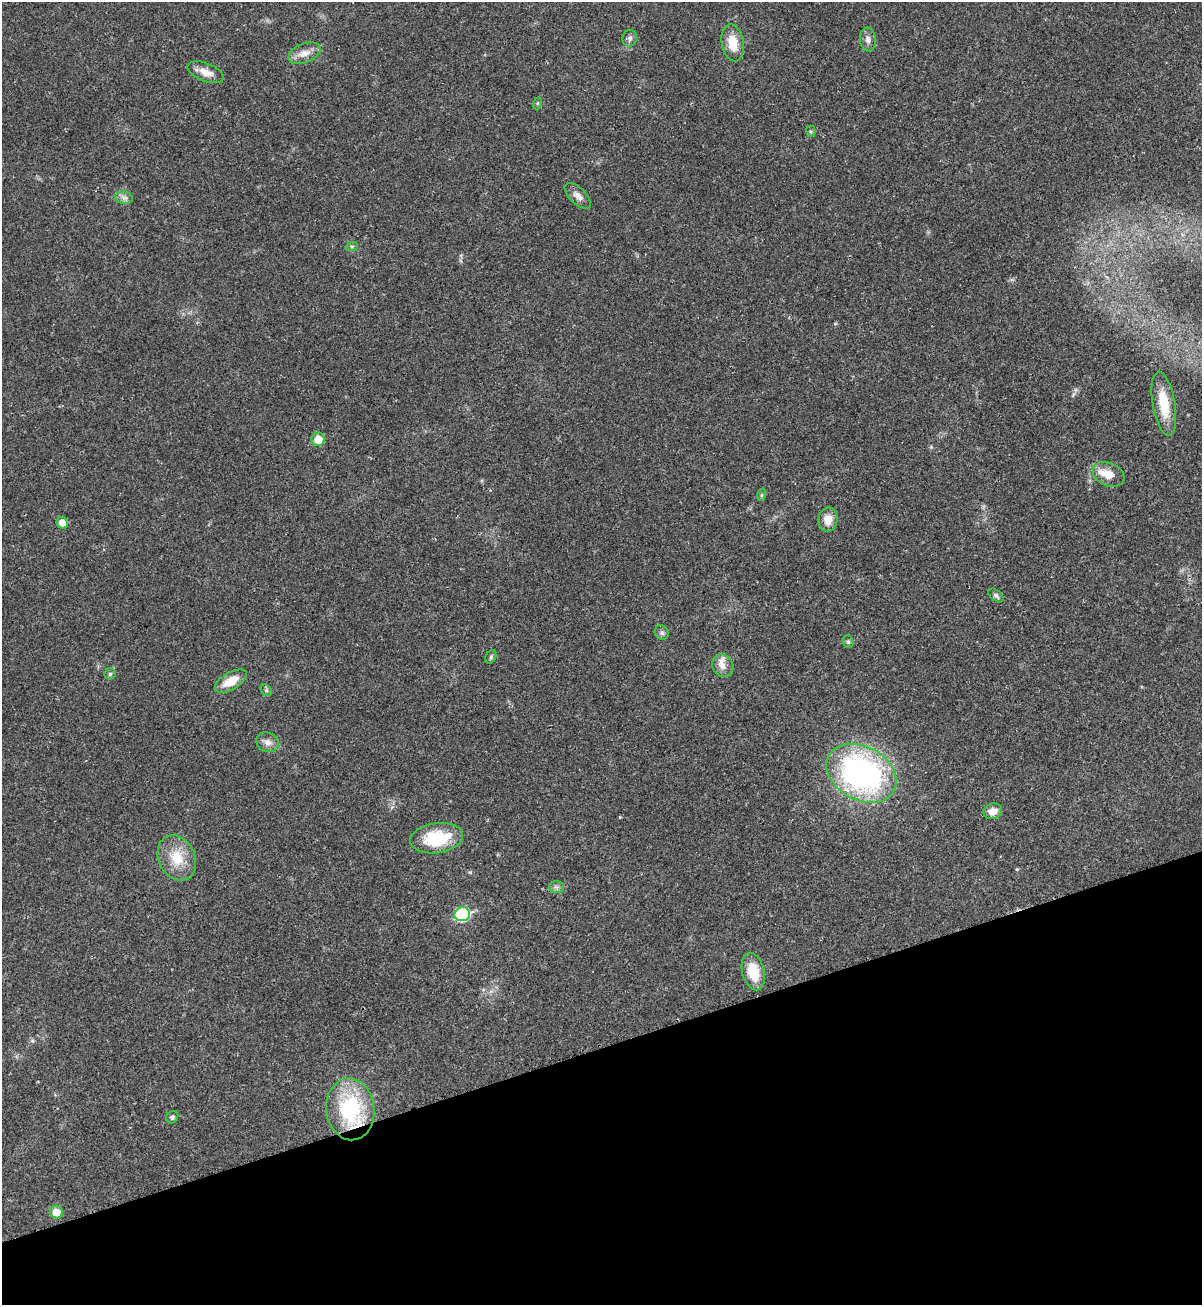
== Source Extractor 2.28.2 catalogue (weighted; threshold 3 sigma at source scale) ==
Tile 14 of 4 x 4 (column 2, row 4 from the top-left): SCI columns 1401-2600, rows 36-1338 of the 5295 x 5264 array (HDU 1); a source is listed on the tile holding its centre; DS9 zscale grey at full resolution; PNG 1204 x 1307 px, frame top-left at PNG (2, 2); each listed source drawn as its Kron ellipse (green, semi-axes under 4 px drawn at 4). Shown black and unused: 20% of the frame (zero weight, under 2 of 3 exposures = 2% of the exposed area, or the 3 px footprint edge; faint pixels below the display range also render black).
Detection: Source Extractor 2.28.2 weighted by HDU 2 'WHT'; one run over the whole footprint, this tile lists its part. Background 0.0204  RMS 0.0038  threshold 0.0172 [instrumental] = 3 sigma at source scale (4.5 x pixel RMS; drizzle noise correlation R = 1.50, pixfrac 1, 0.05/0.05 arcsec/px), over >= 5 px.
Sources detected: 37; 2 inside a brighter listed object's ellipse — not listed separately; the other 35 listed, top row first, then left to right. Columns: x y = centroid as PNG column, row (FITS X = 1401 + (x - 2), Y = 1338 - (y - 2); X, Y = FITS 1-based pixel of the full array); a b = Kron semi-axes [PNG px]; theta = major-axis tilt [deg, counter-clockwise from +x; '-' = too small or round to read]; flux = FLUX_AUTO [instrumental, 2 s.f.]
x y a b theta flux
630 38 8 7 - 1.1
868 40 12 8 -86 1.8
733 43 19 11 -79 7.5
304 53 17 9 21 3.7
206 72 19 9 -21 4.2
538 103 6 4 71 0.49
811 131 6 4 -70 0.67
578 196 16 8 -44 2.4
124 198 9 6 -7 1.3
352 246 6 4 18 0.54
1164 404 32 11 -80 11
318 439 6 6 - 6
1109 474 16 11 -24 4.9
761 495 6 4 71 0.49
828 519 12 9 82 4.4
62 523 6 5 - 4.1
996 595 9 5 -38 0.97
662 633 7 6 - 1.1
848 642 6 5 - 0.64
491 657 7 5 61 0.65
723 666 11 10 - 2.6
110 674 5 5 - 0.66
231 681 18 8 31 6.5
266 690 6 5 - 0.64
267 742 11 9 -21 2.3
861 773 37 26 -28 99
993 811 9 7 16 3.3
437 838 27 15 8 19
177 858 24 18 -65 9.8
557 887 7 6 - 0.98
462 914 8 7 - 37
753 972 19 11 -76 9.7
350 1109 31 24 -83 34
172 1117 7 5 53 0.74
56 1212 6 6 - 5.1